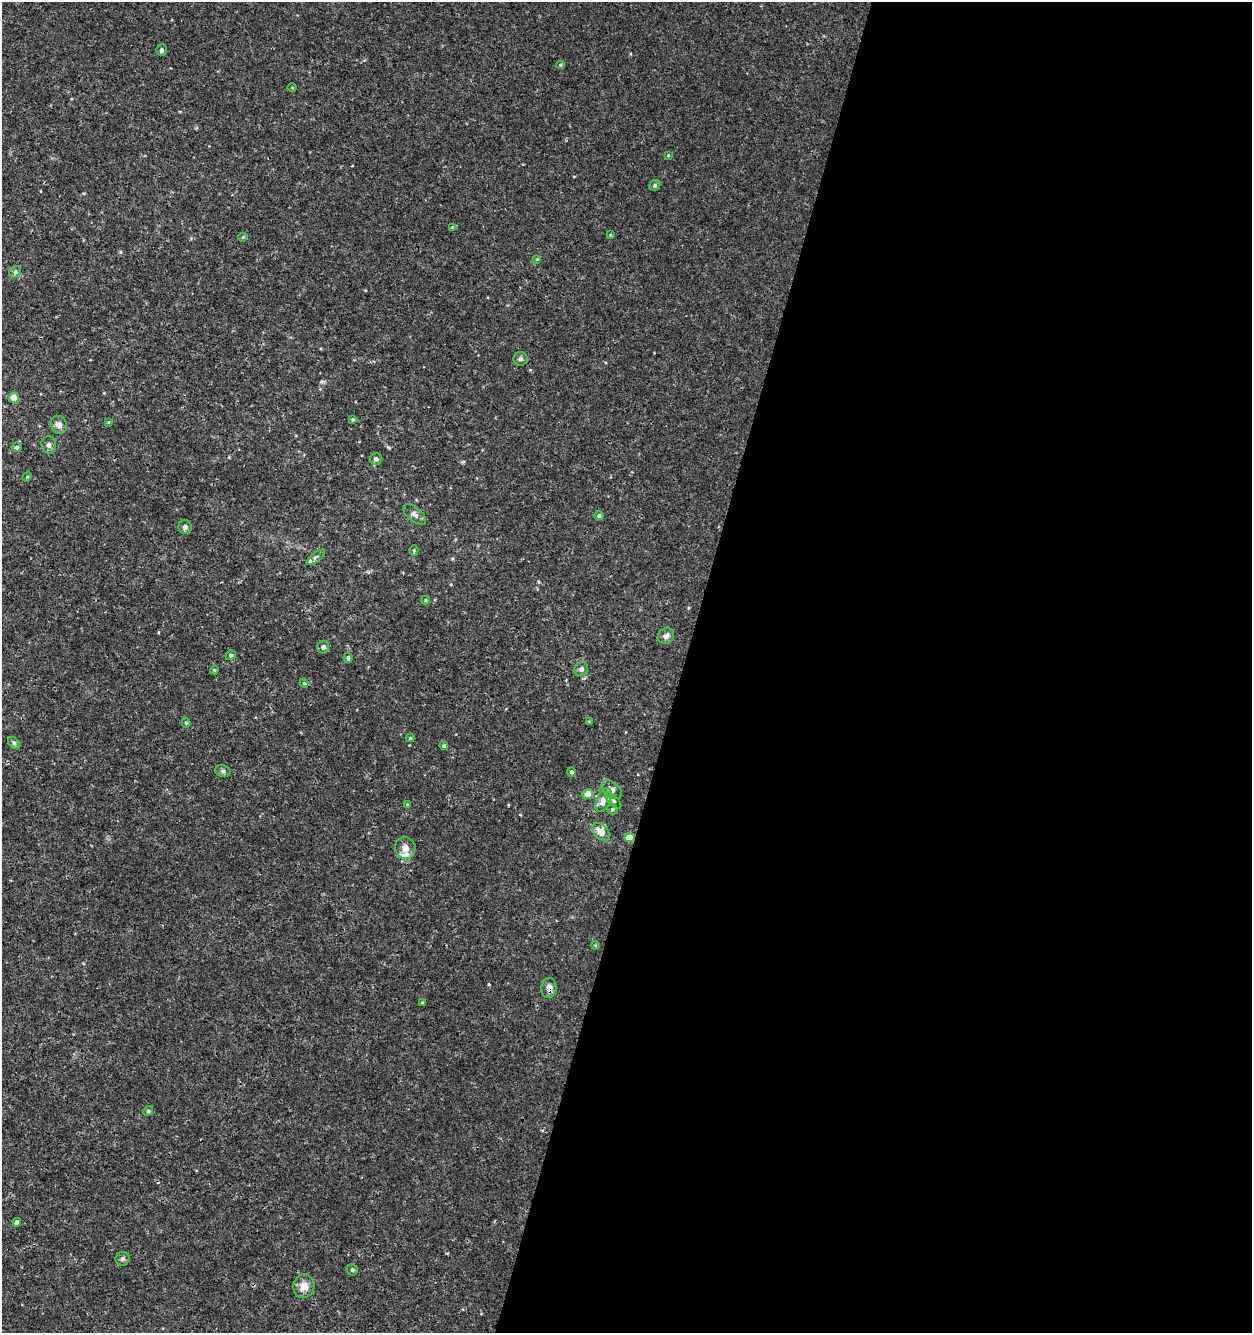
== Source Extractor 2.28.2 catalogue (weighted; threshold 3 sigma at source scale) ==
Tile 12 of 4 x 4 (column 4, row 3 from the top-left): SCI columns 4031-5280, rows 1333-2663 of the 5498 x 5337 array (HDU 1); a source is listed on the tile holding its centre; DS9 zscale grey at full resolution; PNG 1254 x 1335 px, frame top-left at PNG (2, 2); each listed source drawn as its Kron ellipse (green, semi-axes under 4 px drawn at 4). Shown black and unused: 46% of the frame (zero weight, under 3 of 4 exposures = <1% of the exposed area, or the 3 px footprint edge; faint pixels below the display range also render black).
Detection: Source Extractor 2.28.2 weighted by HDU 2 'WHT'; one run over the whole footprint, this tile lists its part. Background 9.85e-04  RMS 8.9e-04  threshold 0.00399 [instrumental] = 3 sigma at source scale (4.5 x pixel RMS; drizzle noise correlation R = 1.50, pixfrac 1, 0.0396/0.0396 arcsec/px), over >= 5 px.
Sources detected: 59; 3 inside a brighter listed object's ellipse — not listed separately; the other 56 listed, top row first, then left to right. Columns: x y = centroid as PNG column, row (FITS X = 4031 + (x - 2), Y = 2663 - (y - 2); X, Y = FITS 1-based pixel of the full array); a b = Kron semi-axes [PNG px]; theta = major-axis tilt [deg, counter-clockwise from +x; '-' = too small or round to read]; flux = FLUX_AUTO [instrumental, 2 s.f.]
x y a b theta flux
161 50 6 5 - 0.2
560 65 4 3 - 0.11
292 88 5 3 - 0.086
668 155 3 3 - 0.077
655 185 6 5 - 0.17
452 227 3 3 - 0.074
610 235 4 3 - 0.088
243 237 4 3 - 0.067
537 259 4 3 - 0.069
15 272 6 5 - 0.18
520 359 7 7 - 0.24
14 398 5 4 - 1.3
353 419 4 3 - 0.099
108 422 4 3 - 0.077
59 425 9 8 - 0.55
49 445 9 7 -80 0.29
17 447 5 5 - 0.21
376 459 6 6 - 0.32
27 477 5 4 - 0.1
415 514 13 7 -38 0.38
599 516 4 4 - 0.22
185 527 7 6 - 0.27
414 550 5 4 - 0.11
316 557 11 4 38 0.22
425 600 4 4 - 0.098
666 636 9 7 32 0.35
323 647 6 6 - 0.26
231 655 5 4 - 0.15
348 658 5 4 - 0.21
581 669 7 6 - 0.27
214 670 4 4 - 0.097
304 683 4 4 - 0.11
589 722 4 3 - 0.11
186 723 5 4 - 0.14
410 738 4 4 - 0.11
14 743 7 4 -46 0.17
444 746 4 4 - 0.18
223 771 8 6 -14 0.22
572 772 4 4 - 0.19
612 790 12 7 -39 0.48
588 794 5 5 - 0.81
604 800 12 7 67 1.1
613 800 10 4 -48 0.22
407 805 4 4 - 0.097
612 809 5 5 - 0.16
601 832 10 7 -47 1
630 838 5 4 - 1.4
405 848 11 10 - 0.66
595 945 4 3 - 0.075
549 988 10 7 83 0.49
422 1002 4 3 - 0.071
148 1111 5 4 - 0.12
17 1222 4 4 - 0.31
123 1259 7 7 - 0.23
352 1270 5 5 - 0.16
304 1286 12 10 77 0.86
Overlapping masked pixels (flux is a lower limit): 2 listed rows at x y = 630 838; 549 988